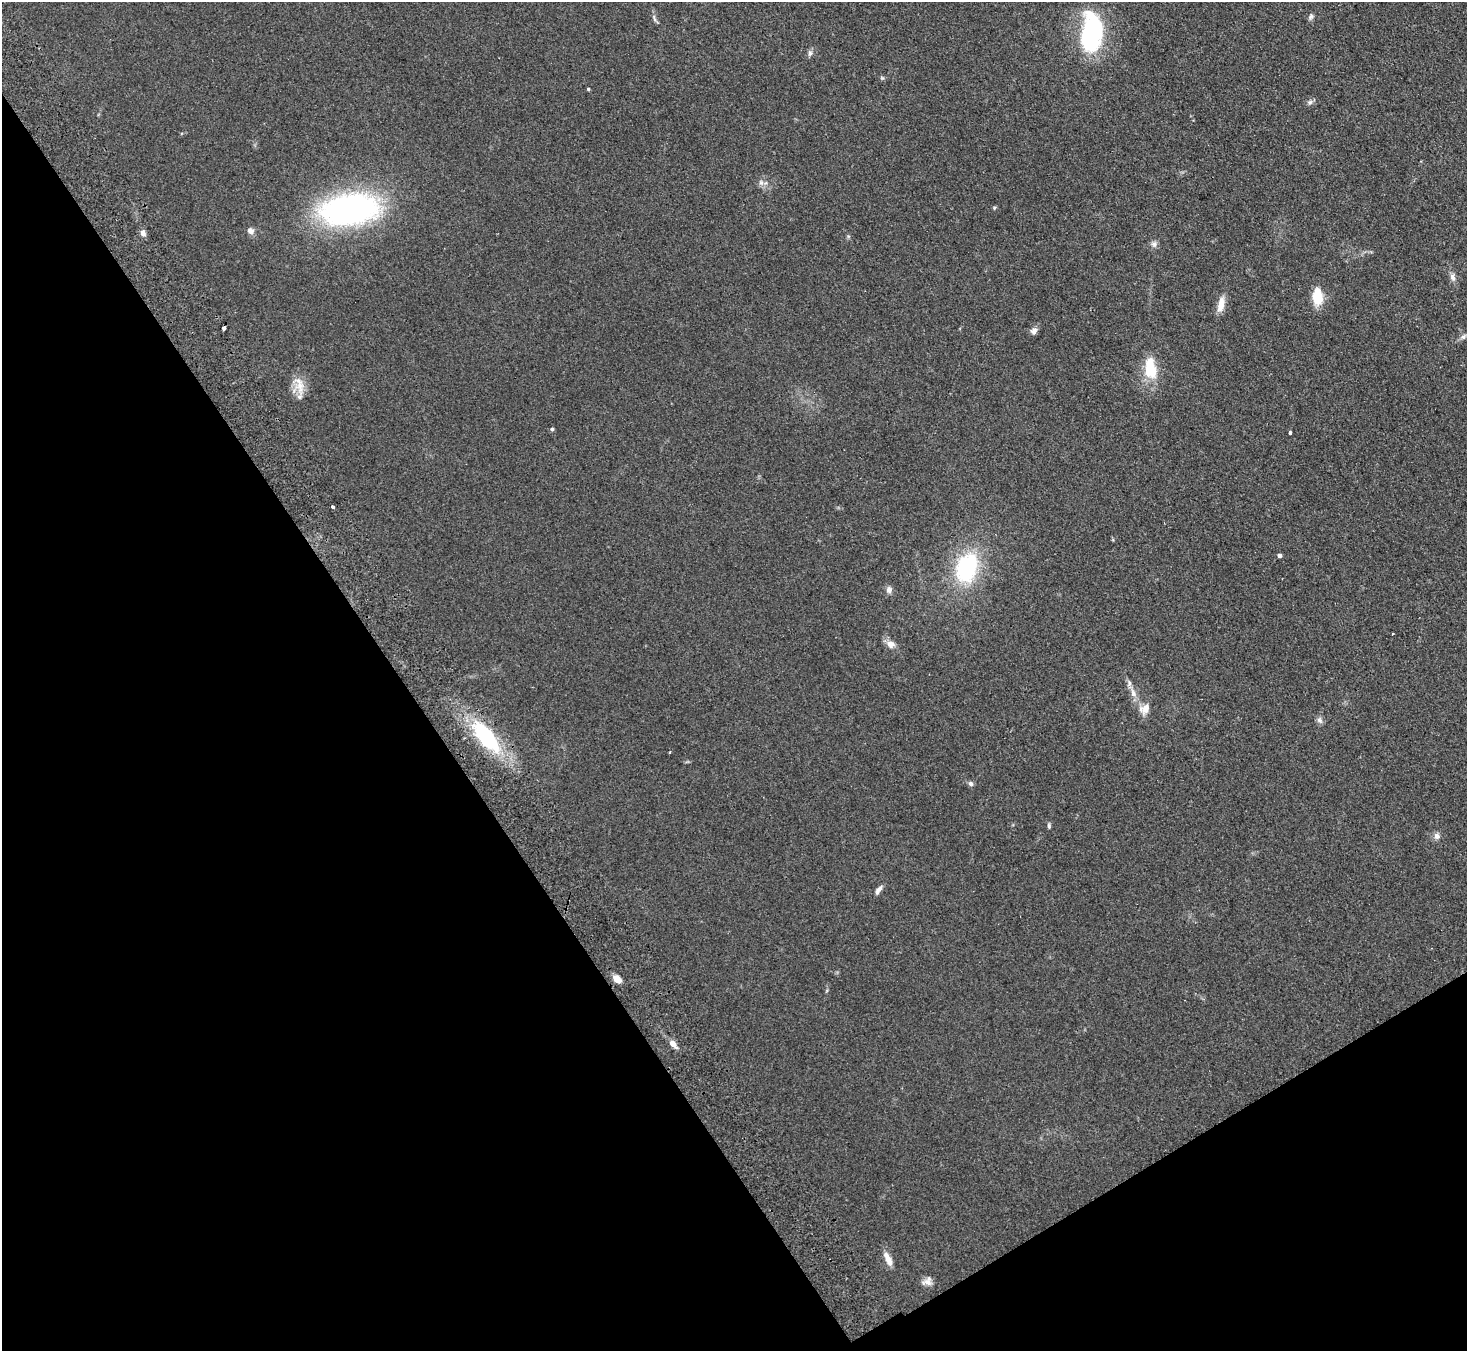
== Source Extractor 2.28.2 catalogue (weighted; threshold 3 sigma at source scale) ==
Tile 14 of 4 x 4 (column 2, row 4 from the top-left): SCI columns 1516-2980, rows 193-1541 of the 5958 x 5920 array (HDU 1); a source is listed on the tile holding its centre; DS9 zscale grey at full resolution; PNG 1469 x 1353 px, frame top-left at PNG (2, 2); no overlay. Shown black and unused: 33% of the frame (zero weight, under 2 of 3 exposures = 3% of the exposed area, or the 3 px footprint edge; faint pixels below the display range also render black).
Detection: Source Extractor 2.28.2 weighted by HDU 2 'WHT'; one run over the whole footprint, this tile lists its part. Background 0.153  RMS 0.013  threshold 0.0573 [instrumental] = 3 sigma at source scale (4.5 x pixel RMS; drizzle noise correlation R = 1.50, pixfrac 1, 0.05/0.05 arcsec/px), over >= 5 px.
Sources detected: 43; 1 cosmic-ray / hot-pixel residue — not listed; the other 42 listed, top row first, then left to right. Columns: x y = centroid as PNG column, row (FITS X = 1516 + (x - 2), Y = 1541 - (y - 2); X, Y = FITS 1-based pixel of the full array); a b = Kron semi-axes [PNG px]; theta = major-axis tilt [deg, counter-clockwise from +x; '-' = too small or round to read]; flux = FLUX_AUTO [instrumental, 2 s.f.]
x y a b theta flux
1311 17 9 6 61 3.2
654 18 13 4 -72 3.1
1091 33 41 20 84 160
810 53 8 6 75 3.4
882 78 6 4 -2 1.6
588 89 4 3 - 1.7
1310 102 9 7 31 3.5
761 183 9 6 -64 4.4
994 208 5 5 - 1.6
349 210 50 26 8 390
251 231 9 8 - 5.5
143 233 8 7 - 5.1
1154 244 9 6 -75 4.1
1452 277 12 7 -77 5.8
1317 296 14 9 -88 42
1221 304 21 8 78 12
223 328 4 3 - 6
1034 331 10 8 53 5.1
1463 336 8 6 50 3.5
1151 368 23 12 -80 44
300 387 22 15 90 19
552 429 4 4 - 2.2
1290 433 3 3 - 32
333 507 3 3 - 3.8
1279 555 4 4 - 4.5
967 568 32 22 72 120
889 590 8 7 - 5.6
1393 634 3 2 - 1.2
891 644 12 10 -15 8.1
1133 693 11 7 -68 8
1145 709 15 12 49 13
1320 720 10 7 -61 4.1
486 736 37 16 -52 120
670 752 3 3 - 1.2
970 784 7 6 - 3.3
1049 826 7 4 -85 2.2
1437 836 8 8 - 5.4
878 890 11 5 56 5.5
617 979 9 6 -41 14
673 1044 10 6 -47 8.5
888 1259 17 6 -66 13
927 1281 14 10 24 7.7